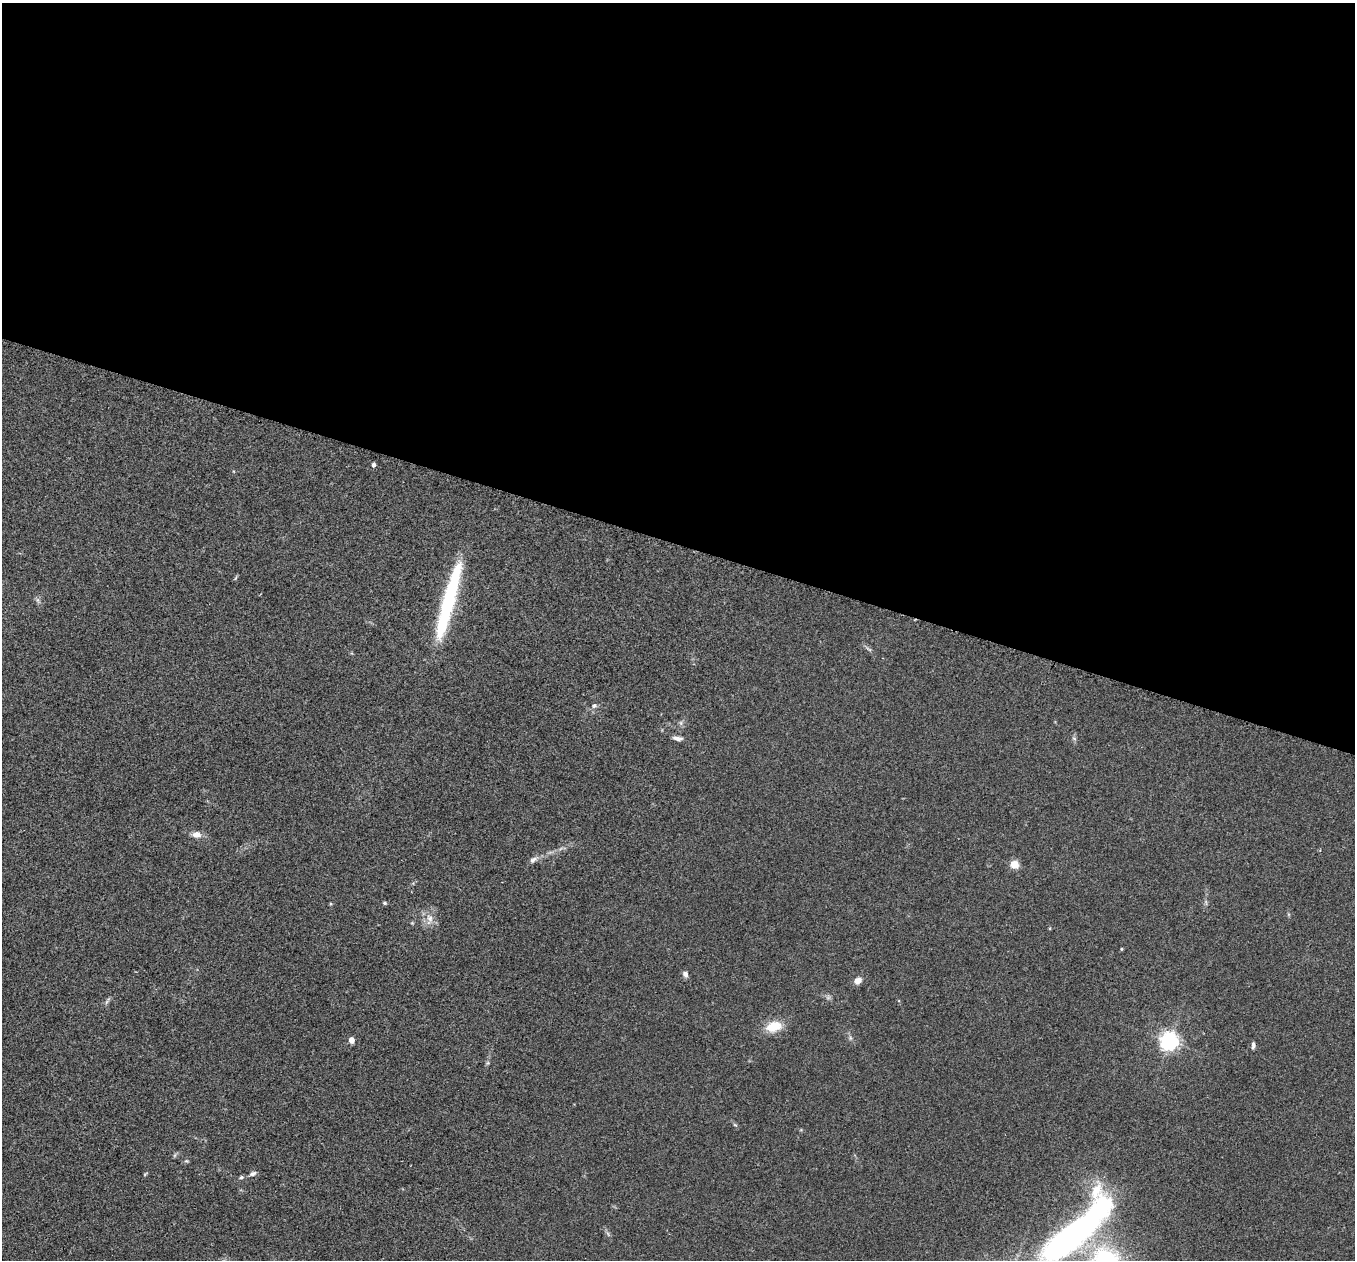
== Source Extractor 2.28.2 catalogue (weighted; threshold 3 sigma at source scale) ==
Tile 3 of 4 x 4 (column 3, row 1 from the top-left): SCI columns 2712-4064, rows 3916-5173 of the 5427 x 5441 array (HDU 1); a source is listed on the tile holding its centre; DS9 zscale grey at full resolution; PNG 1357 x 1262 px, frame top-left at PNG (2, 3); no overlay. Shown black and unused: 43% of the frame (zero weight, under 2 of 3 exposures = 1% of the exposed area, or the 3 px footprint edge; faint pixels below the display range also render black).
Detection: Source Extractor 2.28.2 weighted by HDU 2 'WHT'; one run over the whole footprint, this tile lists its part. Background 0.104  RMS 0.015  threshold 0.0661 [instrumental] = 3 sigma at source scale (4.5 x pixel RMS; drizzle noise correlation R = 1.50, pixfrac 1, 0.05/0.05 arcsec/px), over >= 5 px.
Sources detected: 26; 2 inside a brighter object's white glare — not listed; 1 inside a brighter listed object's ellipse — not listed separately; the other 23 listed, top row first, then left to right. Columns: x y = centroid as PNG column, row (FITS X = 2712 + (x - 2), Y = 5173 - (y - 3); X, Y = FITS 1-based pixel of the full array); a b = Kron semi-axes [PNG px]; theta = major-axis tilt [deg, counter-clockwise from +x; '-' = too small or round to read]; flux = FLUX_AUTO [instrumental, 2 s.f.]
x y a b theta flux
373 465 4 4 - 5.3
450 593 77 14 73 140
594 705 7 6 - 4
681 723 7 4 -72 2.6
677 738 13 5 -7 5.9
196 834 10 8 -7 10
533 860 11 7 34 5.7
1014 865 11 10 - 12
385 903 5 4 - 2.1
429 919 17 9 84 13
1121 949 5 3 - 1.4
685 974 8 6 -57 5.1
857 981 7 6 - 13
774 1026 16 11 13 32
351 1040 4 4 - 19
1169 1041 6 6 - 630
1253 1045 8 5 88 3.7
735 1125 6 3 -19 1.7
186 1161 6 4 17 1.9
145 1174 7 3 45 1.5
253 1174 10 5 24 4.2
241 1177 6 5 - 2.6
1077 1232 101 29 37 410
Isophote crosses this tile's border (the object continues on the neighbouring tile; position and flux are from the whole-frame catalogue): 1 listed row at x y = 1077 1232